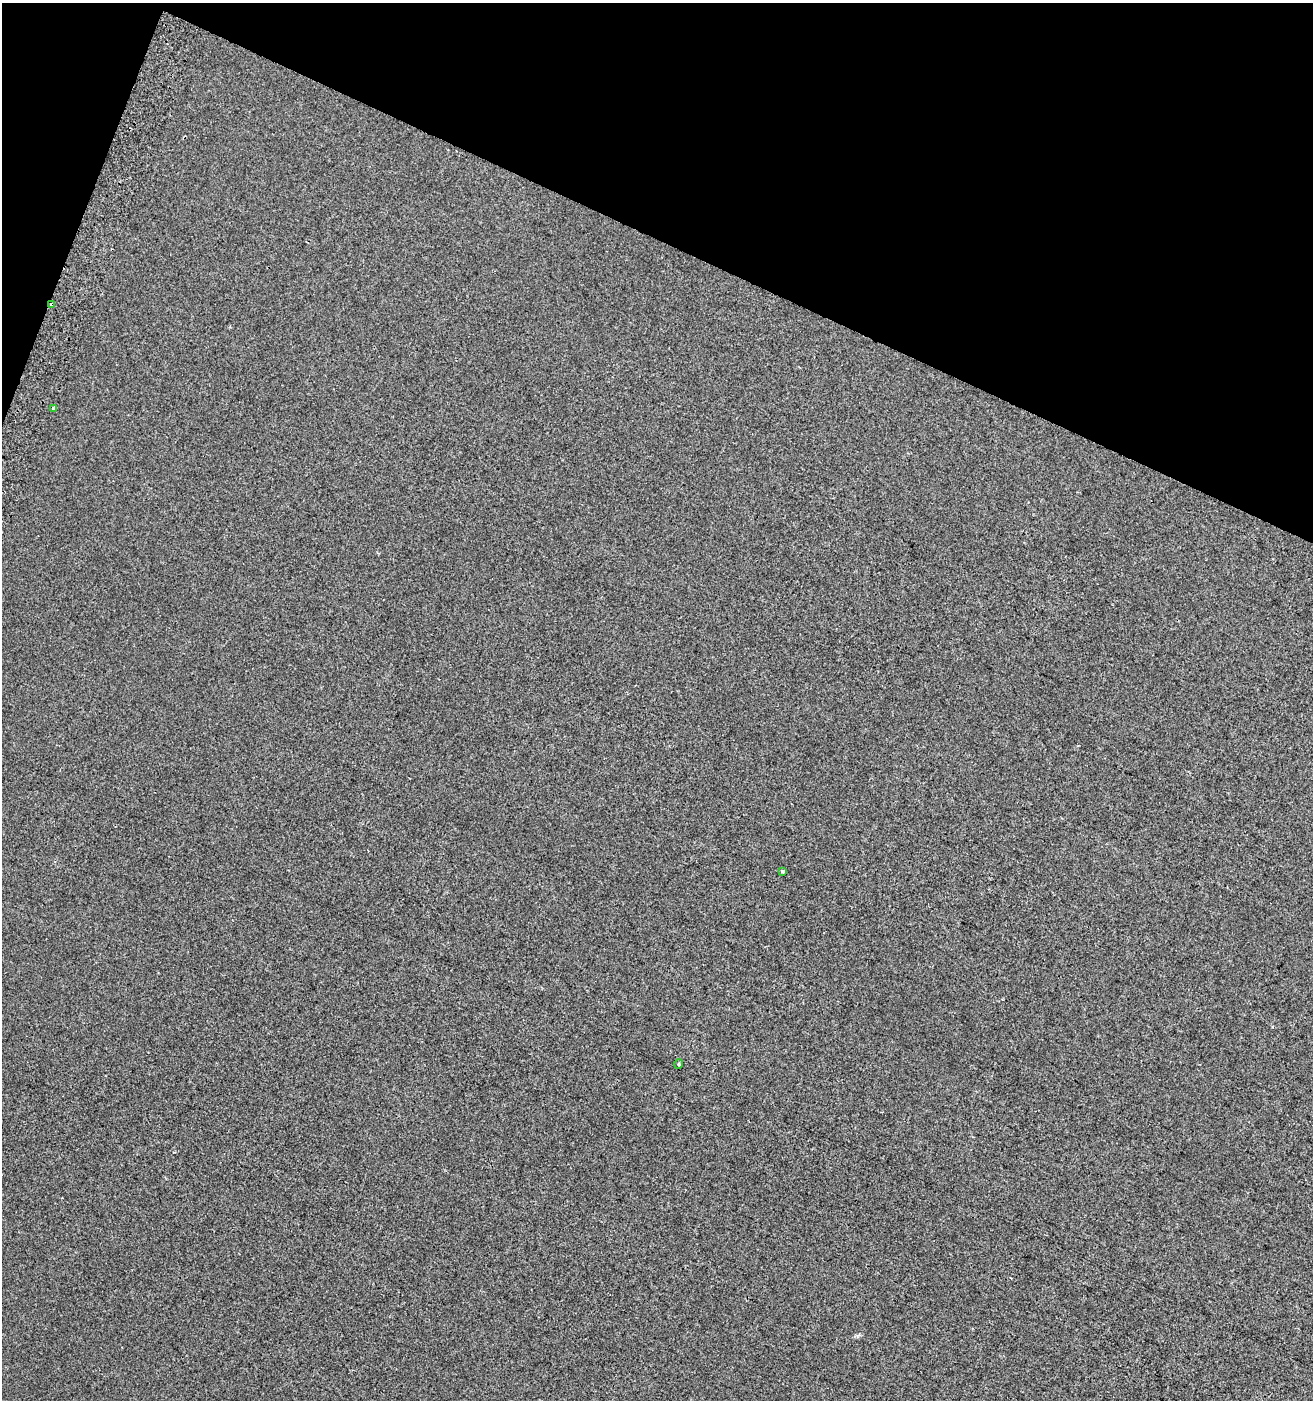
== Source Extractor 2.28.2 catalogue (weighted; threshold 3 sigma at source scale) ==
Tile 2 of 4 x 4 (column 2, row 1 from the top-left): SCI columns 1624-2934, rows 4214-5611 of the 5803 x 5636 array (HDU 1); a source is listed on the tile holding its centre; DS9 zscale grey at full resolution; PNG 1315 x 1402 px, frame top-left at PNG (2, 3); each listed source drawn as its Kron ellipse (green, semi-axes under 4 px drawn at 4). Shown black and unused: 19% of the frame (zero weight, under 2 of 3 exposures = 2% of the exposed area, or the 3 px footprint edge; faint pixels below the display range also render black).
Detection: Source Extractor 2.28.2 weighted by HDU 2 'WHT'; one run over the whole footprint, this tile lists its part. Background 7.39e-04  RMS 0.0071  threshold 0.032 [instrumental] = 3 sigma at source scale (4.5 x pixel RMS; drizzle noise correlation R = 1.50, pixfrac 1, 0.0396/0.0396 arcsec/px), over >= 5 px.
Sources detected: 4; all 4 listed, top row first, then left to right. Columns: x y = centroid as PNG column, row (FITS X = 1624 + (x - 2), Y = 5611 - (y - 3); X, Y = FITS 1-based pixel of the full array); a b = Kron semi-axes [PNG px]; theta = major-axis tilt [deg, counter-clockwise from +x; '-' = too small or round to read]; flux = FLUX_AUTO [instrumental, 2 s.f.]
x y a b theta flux
52 304 3 3 - 3.2
53 408 3 3 - 2.2
783 871 3 3 - 2
679 1064 5 3 - 0.7
Overlapping masked pixels (flux is a lower limit): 1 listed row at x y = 52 304